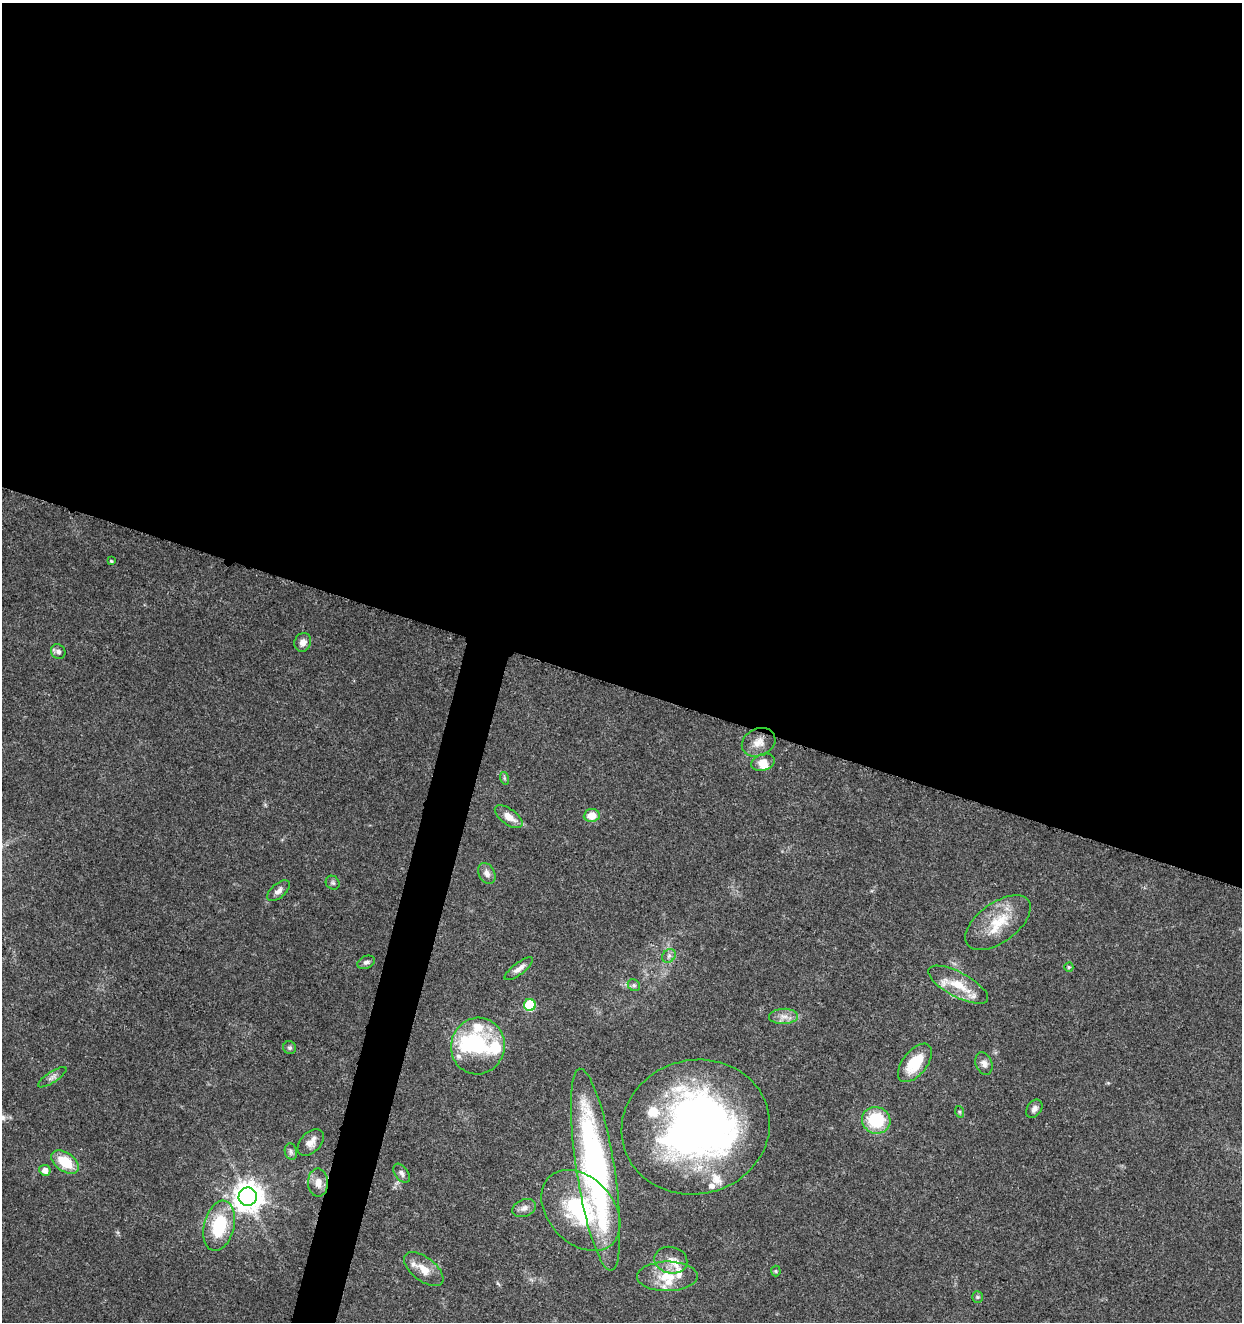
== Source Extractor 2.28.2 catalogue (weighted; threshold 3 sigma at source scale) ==
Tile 3 of 4 x 4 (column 3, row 1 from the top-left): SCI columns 2761-4000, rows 3966-5285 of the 5462 x 5297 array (HDU 1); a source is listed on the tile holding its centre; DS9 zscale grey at full resolution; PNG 1244 x 1324 px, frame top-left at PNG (2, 3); each listed source drawn as its Kron ellipse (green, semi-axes under 4 px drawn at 4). Shown black and unused: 54% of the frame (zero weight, under 3 of 5 exposures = <1% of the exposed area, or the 3 px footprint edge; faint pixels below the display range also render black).
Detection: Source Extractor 2.28.2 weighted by HDU 2 'WHT'; one run over the whole footprint, this tile lists its part. Background 0.0333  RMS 0.0025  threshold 0.0112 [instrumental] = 3 sigma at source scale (4.5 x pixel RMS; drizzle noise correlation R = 1.50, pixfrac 1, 0.0396/0.0396 arcsec/px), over >= 5 px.
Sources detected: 59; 3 inside a brighter object's white glare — neither listed nor drawn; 11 inside a brighter listed object's ellipse — not listed separately; the other 45 listed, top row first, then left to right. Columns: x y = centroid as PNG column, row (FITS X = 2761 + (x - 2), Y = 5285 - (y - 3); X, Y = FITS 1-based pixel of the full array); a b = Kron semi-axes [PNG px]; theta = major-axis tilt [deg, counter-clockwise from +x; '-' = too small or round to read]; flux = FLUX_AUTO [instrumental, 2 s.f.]
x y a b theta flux
111 561 4 4 - 0.32
303 642 9 8 - 1.7
58 652 7 7 - 1
759 742 17 13 25 2.9
763 762 12 8 18 2.4
504 778 6 4 -71 0.36
592 815 8 6 6 3.4
509 817 16 8 -35 2.8
487 874 11 8 -63 1.5
333 883 7 6 - 0.51
278 891 13 7 41 1.3
998 923 38 19 36 9
669 956 7 6 - 0.77
366 962 9 6 23 0.82
1069 967 4 4 - 0.34
519 969 17 6 37 1.6
634 985 6 5 - 0.52
958 985 33 12 -28 6.3
530 1005 6 6 - 15
783 1016 14 7 3 1.9
478 1046 28 27 - 14
290 1048 7 6 - 0.57
915 1063 23 12 51 8.3
984 1064 11 8 -69 1.3
52 1077 16 5 33 1.1
1034 1109 10 7 56 1.1
960 1112 6 4 -71 0.32
876 1120 14 13 - 14
696 1127 74 67 14 140
311 1142 16 10 46 2.1
291 1152 8 6 -75 0.75
65 1162 15 9 -36 7.4
45 1170 6 5 - 1.8
596 1170 102 19 -81 79
402 1173 11 6 -55 0.93
318 1183 14 10 -89 2.7
248 1197 9 9 - 360
524 1208 12 8 23 1.4
581 1210 46 33 -47 27
219 1226 25 15 76 14
671 1260 16 13 -11 3.2
424 1269 23 11 -37 3.9
776 1271 5 5 - 0.32
667 1276 30 15 1 7.3
977 1297 6 5 - 0.4